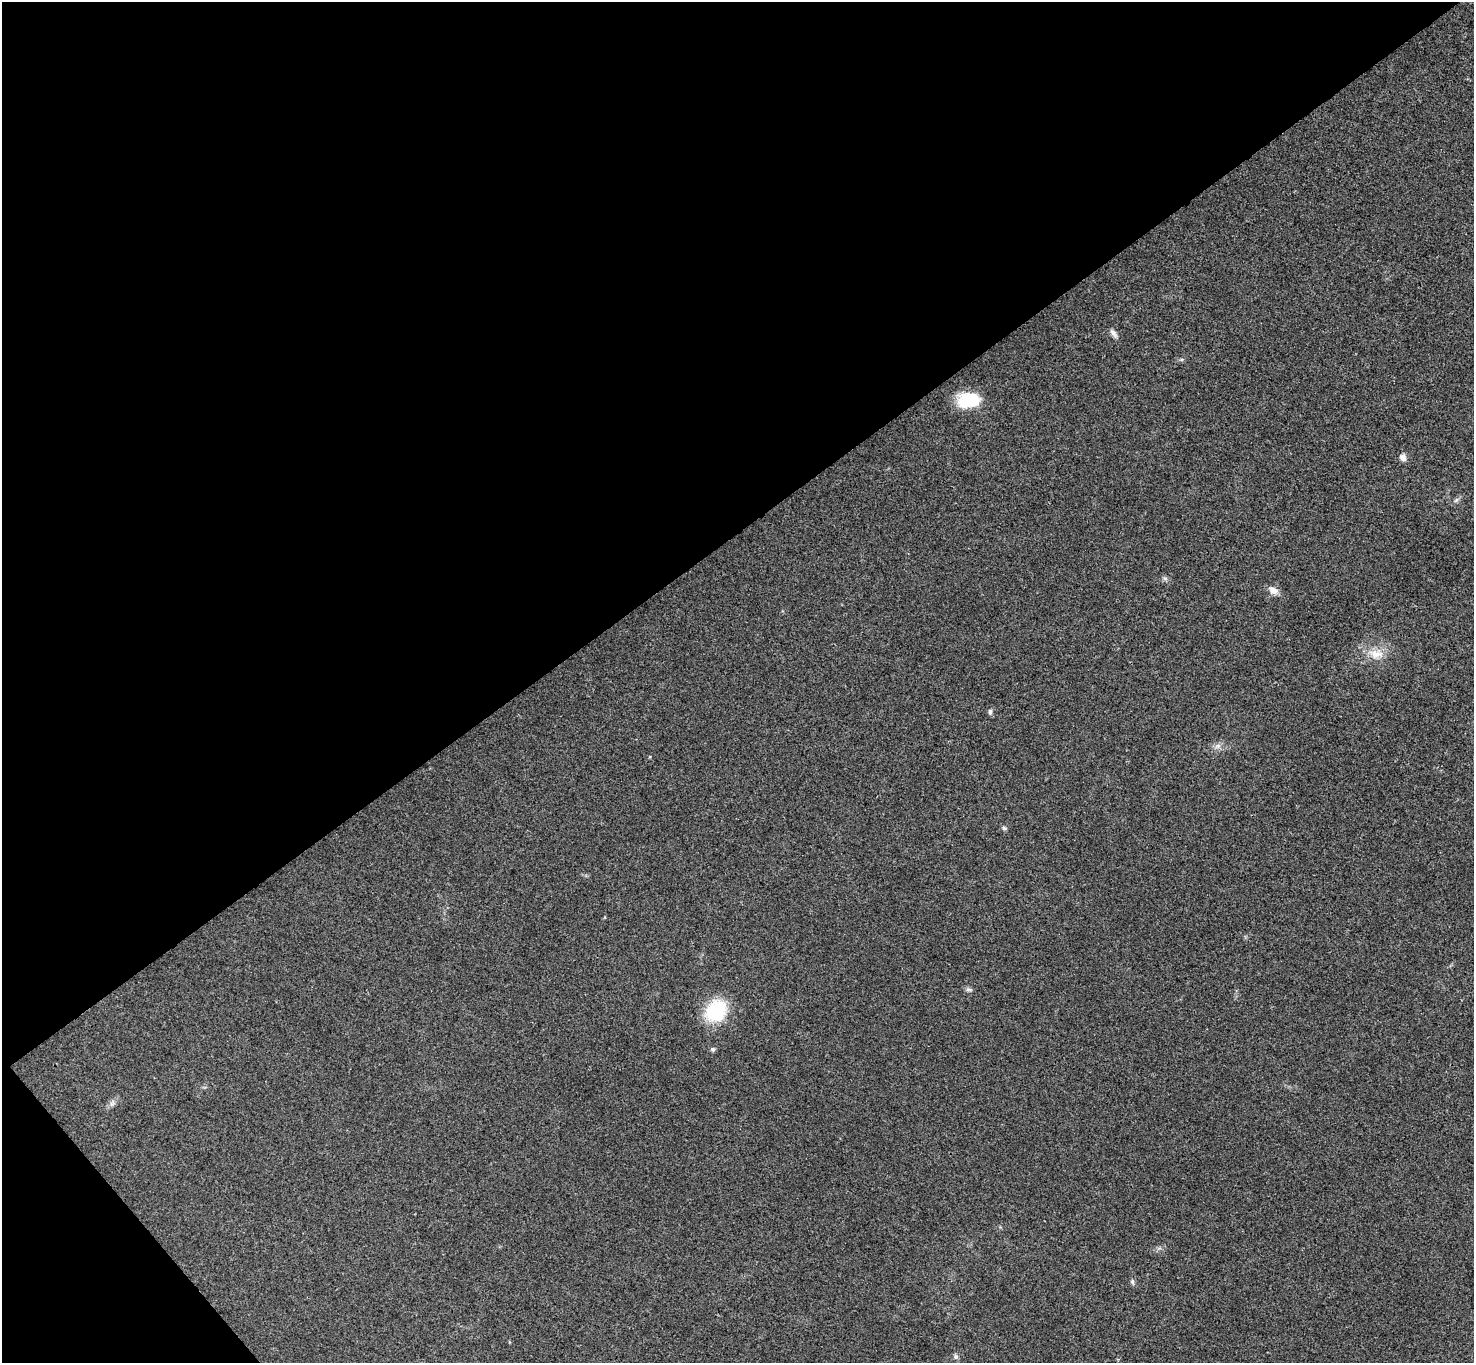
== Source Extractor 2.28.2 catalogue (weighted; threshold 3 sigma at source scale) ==
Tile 5 of 4 x 4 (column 1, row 2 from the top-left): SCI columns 52-1523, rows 3056-4416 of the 5987 x 5973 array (HDU 1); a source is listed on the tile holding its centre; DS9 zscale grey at full resolution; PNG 1476 x 1365 px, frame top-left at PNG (2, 2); no overlay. Shown black and unused: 41% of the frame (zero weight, under 3 of 4 exposures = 6% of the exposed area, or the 3 px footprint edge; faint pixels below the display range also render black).
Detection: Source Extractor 2.28.2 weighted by HDU 2 'WHT'; one run over the whole footprint, this tile lists its part. Background 0.0245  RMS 0.0061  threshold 0.0275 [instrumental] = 3 sigma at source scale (4.5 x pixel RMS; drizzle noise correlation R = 1.50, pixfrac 1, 0.05/0.05 arcsec/px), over >= 5 px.
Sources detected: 14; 1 inside a brighter object's white glare — not listed; the other 13 listed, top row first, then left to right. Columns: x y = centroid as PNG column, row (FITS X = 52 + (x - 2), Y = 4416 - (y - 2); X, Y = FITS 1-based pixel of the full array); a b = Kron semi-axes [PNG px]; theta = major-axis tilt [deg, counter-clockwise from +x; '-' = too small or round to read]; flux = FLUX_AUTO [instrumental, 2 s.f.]
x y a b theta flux
1113 333 14 6 -53 2.2
973 401 30 16 -14 20
1403 457 8 7 - 2.7
1456 500 6 4 20 1
1273 590 13 9 -30 3.7
1376 654 21 10 0 8.3
990 712 5 5 - 1.5
1004 828 6 5 - 1.1
968 989 9 4 0 1.2
715 1011 21 18 49 36
713 1049 6 5 - 1
1132 1281 7 5 -89 1.3
956 1357 6 6 - 1.4